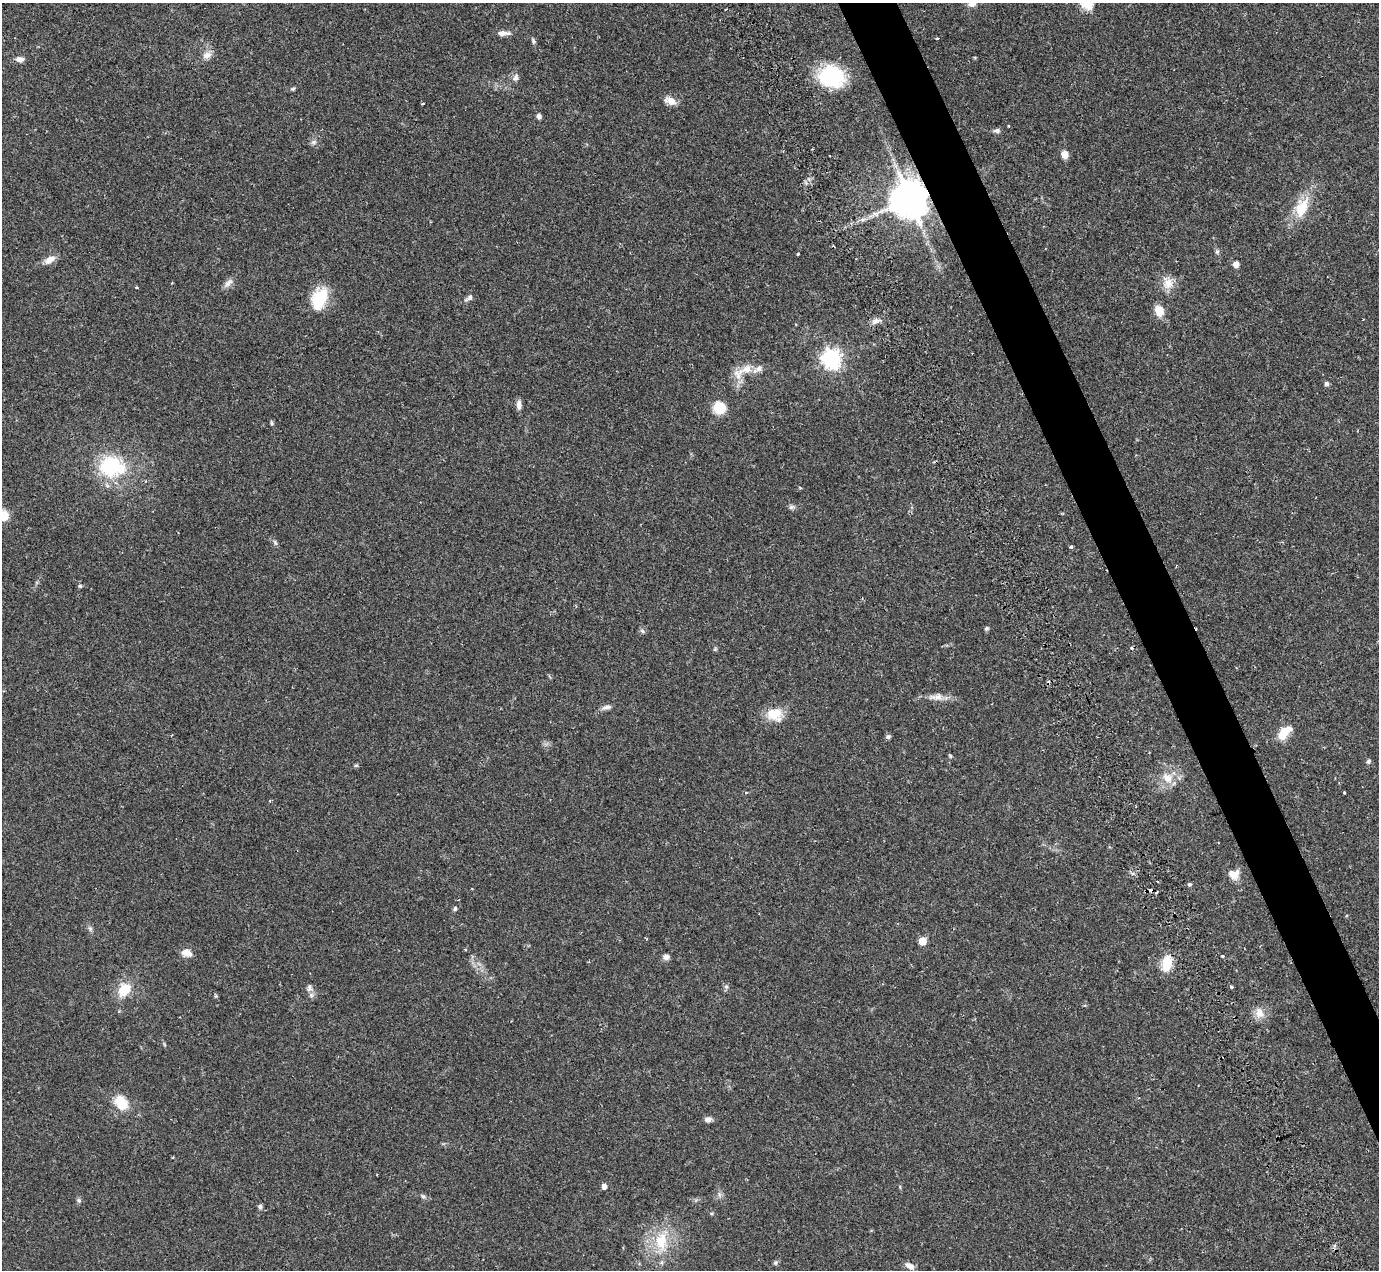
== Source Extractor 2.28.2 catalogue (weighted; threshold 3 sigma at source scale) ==
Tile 6 of 4 x 4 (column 2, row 2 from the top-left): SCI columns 1525-2901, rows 2826-4093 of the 5751 x 5797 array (HDU 1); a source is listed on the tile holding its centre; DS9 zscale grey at full resolution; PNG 1381 x 1272 px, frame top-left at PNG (2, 3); no overlay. Shown black and unused: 4% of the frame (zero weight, under 2 of 3 exposures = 9% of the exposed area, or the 3 px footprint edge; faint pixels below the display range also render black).
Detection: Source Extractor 2.28.2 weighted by HDU 2 'WHT'; one run over the whole footprint, this tile lists its part. Background 0.0831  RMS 0.0058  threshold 0.0259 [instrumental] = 3 sigma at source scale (4.5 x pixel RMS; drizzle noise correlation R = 1.50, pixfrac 1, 0.05/0.05 arcsec/px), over >= 5 px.
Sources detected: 87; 5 cosmic-ray / hot-pixel residue — not listed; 2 inside a brighter listed object's ellipse — not listed separately; the other 80 listed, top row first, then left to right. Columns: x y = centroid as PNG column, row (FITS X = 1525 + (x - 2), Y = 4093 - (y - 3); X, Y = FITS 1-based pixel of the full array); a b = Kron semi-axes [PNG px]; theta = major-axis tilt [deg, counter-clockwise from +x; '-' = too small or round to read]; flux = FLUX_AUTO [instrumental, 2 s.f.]
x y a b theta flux
972 3 13 10 -35 4.7
726 9 3 2 - 0.48
503 33 17 6 0 3.5
937 39 4 3 - 1.3
533 41 9 5 -66 1.2
207 55 13 9 19 3.8
20 59 10 6 -4 3
831 76 30 23 -12 40
515 77 10 7 73 2.4
293 89 6 4 21 0.84
670 101 13 8 -18 5
422 104 3 2 - 1.1
539 116 6 5 - 1.7
997 131 9 6 -6 1.7
314 142 9 5 27 1.5
1064 154 8 7 - 4.9
830 156 3 2 - 1.1
909 199 11 10 - 1800
1302 207 30 16 66 17
1217 252 6 5 - 0.96
798 254 3 3 - 0.69
50 260 16 8 31 4.5
1236 264 7 6 - 2.7
228 283 15 8 46 3
1167 283 19 13 -78 6.9
136 287 3 3 - 0.9
469 297 11 6 38 2.1
319 299 26 16 70 20
1159 311 11 8 -70 8.4
875 321 11 7 17 2.8
832 359 7 7 - 280
747 369 17 12 21 7.7
1326 384 6 5 - 1.5
519 405 11 6 89 3
719 408 11 10 - 15
271 423 7 3 -82 0.78
112 467 31 23 -10 41
792 507 9 6 9 1.5
3 516 9 8 - 10
275 542 8 5 -63 1.2
1071 547 4 4 - 0.91
80 586 6 5 - 0.94
986 628 6 5 - 0.97
642 631 7 5 -44 1.2
936 697 25 8 -2 5.6
606 707 13 5 9 2.3
774 714 19 14 12 12
1284 733 17 9 46 10
888 737 8 5 48 1.2
950 756 6 4 -60 0.71
1368 761 6 5 - 1.2
356 765 6 4 2 0.74
1168 778 17 13 -39 8.5
746 792 4 4 - 0.62
1344 793 3 3 - 0.89
1234 874 14 13 - 5.1
1189 884 5 5 - 0.94
455 908 6 5 - 1.1
90 928 8 6 -70 1.4
922 941 5 5 - 15
465 949 4 3 - 0.59
186 953 13 8 -20 4.6
1222 956 4 3 - 0.84
666 957 7 6 - 2.4
1167 963 17 10 81 13
726 987 7 5 -68 1.3
1231 987 5 4 - 0.75
309 988 10 7 88 2.5
124 990 15 11 54 14
1259 1013 14 11 -64 5.8
121 1103 16 12 -51 14
708 1119 8 6 3 2.5
604 1186 5 4 - 3.3
719 1194 7 4 -72 1.3
423 1196 7 5 -41 1.2
79 1200 7 5 -46 1.1
260 1206 6 6 - 1.3
661 1241 29 17 -89 21
775 1263 7 6 - 1
910 1266 11 6 -30 3.9
Overlapping masked pixels (flux is a lower limit): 1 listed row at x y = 909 199
Isophote crosses this tile's border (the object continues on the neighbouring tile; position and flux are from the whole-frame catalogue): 2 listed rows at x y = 972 3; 3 516